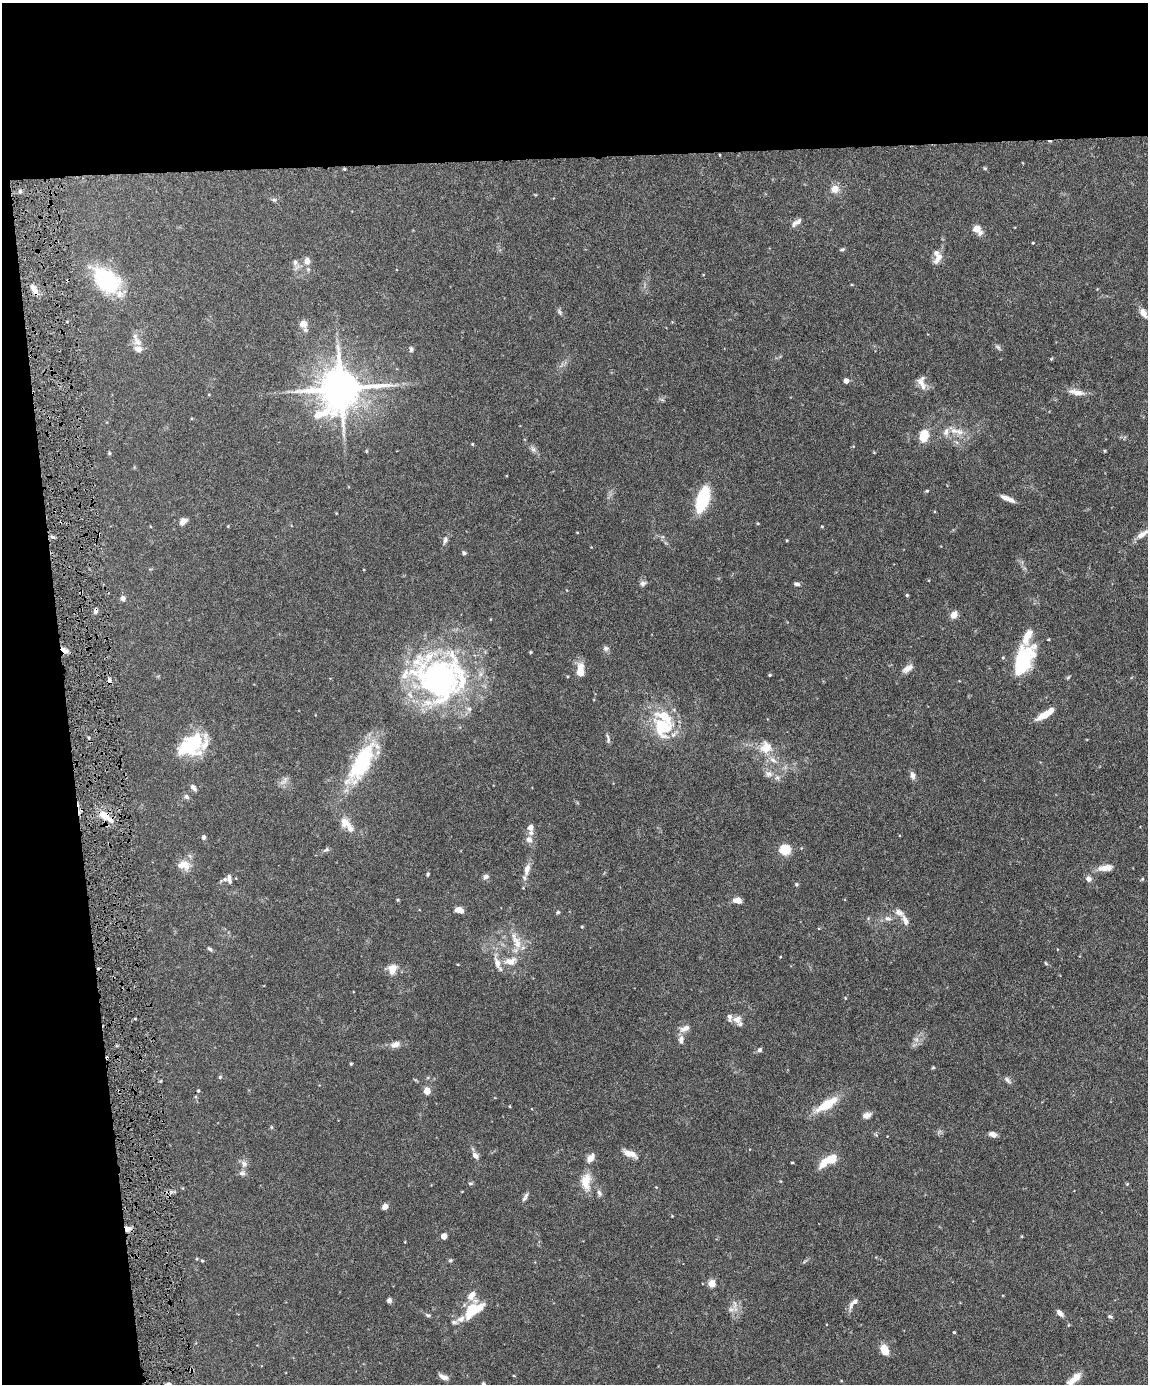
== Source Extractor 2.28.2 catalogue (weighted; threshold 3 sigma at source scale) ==
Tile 1 of 4 x 3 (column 1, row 1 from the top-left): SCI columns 2-1147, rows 3003-4384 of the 4586 x 4516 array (HDU 1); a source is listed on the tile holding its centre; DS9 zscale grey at full resolution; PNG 1150 x 1386 px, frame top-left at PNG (2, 3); no overlay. Shown black and unused: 17% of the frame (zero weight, under 4 of 8 exposures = <1% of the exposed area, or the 3 px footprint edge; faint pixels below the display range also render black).
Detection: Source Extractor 2.28.2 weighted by HDU 2 'WHT'; one run over the whole footprint, this tile lists its part. Background 0.0981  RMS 0.0031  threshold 0.0127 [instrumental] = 3 sigma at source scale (4.09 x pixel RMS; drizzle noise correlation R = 1.36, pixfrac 0.8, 0.05/0.05 arcsec/px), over >= 5 px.
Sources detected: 167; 2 inside a brighter object's white glare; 3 cosmic-ray / hot-pixel residue — not listed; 19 inside a brighter listed object's ellipse — not listed separately; the other 143 listed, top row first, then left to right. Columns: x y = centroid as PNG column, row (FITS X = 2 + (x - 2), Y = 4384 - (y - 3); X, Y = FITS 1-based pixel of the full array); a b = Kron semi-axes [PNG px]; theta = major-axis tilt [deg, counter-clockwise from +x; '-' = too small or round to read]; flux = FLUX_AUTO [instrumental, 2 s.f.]
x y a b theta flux
985 168 5 4 - 0.31
344 169 3 3 - 0.27
835 189 8 8 - 2.6
274 200 6 4 -1 0.49
797 222 15 6 35 1.3
977 229 7 5 -47 5.4
1033 243 3 3 - 0.21
842 249 7 3 1 0.4
938 257 13 9 55 2.4
307 261 10 7 -81 1.8
295 262 9 5 81 0.78
106 280 29 17 -41 29
852 285 4 3 - 0.23
34 289 17 6 -62 1.9
560 312 9 4 -67 0.58
1143 313 11 7 -58 1.9
303 324 6 5 - 5.3
137 342 15 9 -54 2.4
998 347 10 4 -45 0.56
411 349 7 5 88 0.62
846 381 5 5 - 1.4
921 383 17 7 -36 1.8
341 389 13 12 - 1100
1077 392 20 7 -13 2.6
954 430 17 8 -23 2.9
924 436 10 7 74 7.4
472 444 4 3 - 0.25
533 449 7 6 - 0.79
366 451 5 3 - 0.24
109 453 5 4 - 0.31
927 491 5 4 - 0.34
703 499 18 8 72 26
1008 499 16 5 -23 2.1
183 522 10 6 41 1.6
758 523 5 3 - 0.24
822 526 5 3 - 0.24
577 532 4 3 - 0.19
1142 534 18 7 35 2.2
445 540 9 5 66 0.85
464 553 6 4 -22 0.45
643 583 7 7 - 0.9
797 584 7 5 -11 0.72
907 595 4 4 - 0.35
123 598 6 6 - 1
954 615 6 5 - 3
606 648 7 7 - 0.84
64 650 10 4 -38 2.3
530 652 3 3 - 0.3
1003 657 5 3 - 0.24
1023 661 33 17 67 20
907 669 14 7 34 1.8
580 670 18 8 -89 3.7
770 675 4 3 - 0.33
1068 677 7 3 37 0.34
439 678 72 59 -19 73
1045 714 22 6 33 4.5
662 727 33 29 -66 13
608 739 14 4 -81 0.79
185 747 33 19 58 8.8
766 747 17 16 - 4.4
361 763 53 18 59 23
769 774 12 7 -17 1.6
913 775 8 6 -74 1.2
193 787 9 6 -46 0.97
187 797 7 6 - 0.7
104 815 14 8 -32 4.6
344 822 13 11 88 2.6
530 827 7 6 - 1.5
203 837 5 4 - 0.98
529 840 8 7 - 1.6
326 850 10 5 23 0.61
785 850 6 5 - 22
184 865 18 12 -4 3.3
1105 868 19 8 6 2.6
527 869 15 8 77 2.3
428 874 6 4 62 0.35
486 877 8 6 34 0.96
229 879 12 6 -82 1.1
1089 879 8 7 - 1.2
1142 879 5 4 - 0.28
796 884 5 5 - 0.4
398 900 4 3 - 0.32
737 900 8 5 -1 2.5
459 910 8 5 -18 2.4
558 912 5 5 - 0.36
899 912 14 8 -30 1.8
888 918 10 7 -14 1.2
582 927 4 3 - 0.27
517 942 23 11 -63 4.4
210 949 7 4 -28 0.5
510 961 16 10 9 3.2
1046 963 5 4 - 0.29
392 969 13 10 77 3
845 998 4 4 - 0.25
737 1019 13 10 11 2
685 1028 16 8 24 1.8
916 1039 7 6 - 0.94
681 1040 11 7 85 1.3
395 1044 15 8 17 1.7
760 1050 6 5 - 0.65
351 1064 4 3 - 0.32
933 1067 4 4 - 0.29
220 1077 4 4 - 0.42
1007 1080 10 5 -48 0.79
198 1091 4 3 - 0.32
427 1091 5 4 - 5.6
826 1105 26 9 31 8
510 1106 4 3 - 0.21
867 1115 11 7 17 1.3
993 1134 8 6 -22 1.4
630 1154 17 7 -23 2.7
475 1155 10 7 -50 1.3
831 1159 10 7 25 5.9
792 1163 4 2 - 0.24
244 1164 10 8 -67 1.4
242 1173 9 7 12 0.92
586 1181 25 13 90 4.6
470 1183 7 4 8 0.37
1127 1184 4 4 - 0.27
599 1193 9 6 -62 0.87
525 1197 12 5 61 0.88
385 1206 6 5 - 1.6
127 1229 8 6 12 1.3
444 1236 4 4 - 3.8
405 1242 4 2 - 0.17
450 1260 6 4 20 0.41
202 1261 5 3 - 0.27
712 1284 5 4 - 7.4
471 1295 13 8 48 2.4
389 1300 5 5 - 0.75
851 1304 13 6 79 1.2
731 1309 9 6 -10 1.2
472 1310 17 9 39 13
1060 1313 10 5 -45 1.1
428 1315 7 4 -11 0.49
1110 1316 7 4 -20 0.43
454 1322 9 5 -6 0.64
954 1332 3 3 - 0.29
884 1350 9 6 -66 5.1
191 1369 5 4 - 0.43
443 1377 12 5 -25 1.3
1074 1379 19 7 43 3.5
484 1384 6 5 - 0.58
Overlapping masked pixels (flux is a lower limit): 4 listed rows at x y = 64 650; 104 815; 127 1229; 191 1369
Isophote crosses this tile's border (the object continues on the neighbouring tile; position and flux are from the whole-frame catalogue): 3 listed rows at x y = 1142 534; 1074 1379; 484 1384